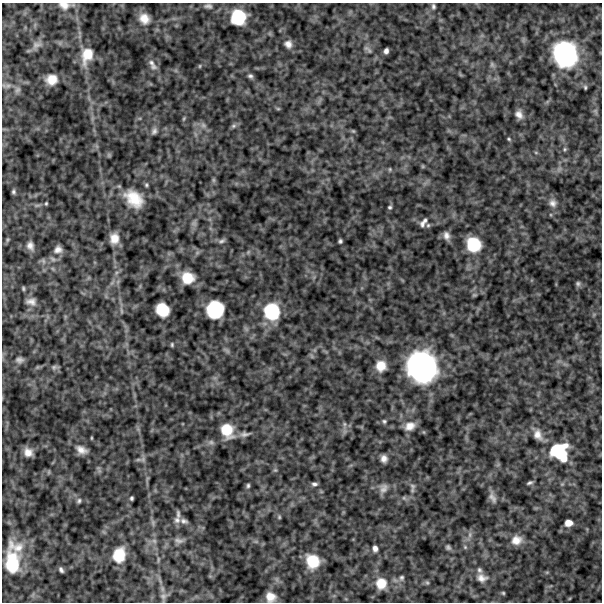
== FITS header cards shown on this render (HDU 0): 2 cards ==
NAXIS1  =                  600
NAXIS2  =                  600

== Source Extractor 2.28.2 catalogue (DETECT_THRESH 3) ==
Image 600 x 600 px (HDU 0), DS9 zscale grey, 1 PNG px = 1 image px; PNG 604 x 604 px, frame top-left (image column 1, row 600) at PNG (2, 3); no overlay
Background 503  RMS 120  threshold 367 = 3 sigma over >= 5 px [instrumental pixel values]
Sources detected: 115; all 115 listed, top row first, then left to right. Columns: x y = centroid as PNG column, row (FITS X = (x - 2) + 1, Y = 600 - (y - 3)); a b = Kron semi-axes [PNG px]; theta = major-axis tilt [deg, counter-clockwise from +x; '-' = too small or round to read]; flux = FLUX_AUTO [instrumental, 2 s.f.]
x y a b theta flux
64 5 15 10 -11 6.7e+04
208 6 9 5 -5 2.2e+04
433 6 8 5 -81 1.8e+04
238 17 13 12 - 3.1e+05
144 19 12 10 -51 8.6e+04
288 44 10 9 - 4.6e+04
37 45 15 9 19 4.8e+04
368 49 15 6 -42 3.6e+04
386 51 5 4 - 2.8e+04
565 54 25 22 -67 1.0e+06
87 55 19 12 71 1.6e+05
151 63 13 8 -74 4.2e+04
492 64 9 5 -64 1.9e+04
200 66 5 3 - 7.4e+03
250 76 7 6 - 2.1e+04
52 79 11 10 - 1.1e+05
8 86 9 6 7 2.8e+04
585 87 5 4 - 1.2e+04
17 90 9 7 63 2.9e+04
278 109 6 4 -1 9.4e+03
519 114 10 7 -62 4.8e+04
184 119 7 3 71 1.0e+04
203 125 8 6 -28 3.0e+04
233 126 8 6 2 1.8e+04
154 131 9 7 64 2.9e+04
353 131 6 4 -44 1.0e+04
509 139 5 4 - 1.0e+04
565 149 5 5 - 1.2e+04
422 166 6 4 -71 8.9e+03
390 169 5 5 - 1.1e+04
559 169 7 4 71 1.9e+04
213 180 7 4 -90 1.3e+04
146 185 6 5 - 1.3e+04
13 192 6 5 - 1.7e+04
134 199 24 16 -42 2.1e+05
46 203 4 3 - 9.4e+03
553 203 11 10 - 5.2e+04
390 207 5 5 - 1.5e+04
425 220 8 6 72 2.6e+04
194 223 7 6 - 2.1e+04
422 224 9 7 86 3.1e+04
428 225 6 5 - 1.5e+04
446 236 11 8 -75 4.5e+04
114 238 11 9 -89 8.9e+04
7 240 6 4 71 1.2e+04
222 241 9 5 15 2.0e+04
340 241 4 4 - 1.5e+04
474 244 15 14 - 2.9e+05
30 246 11 9 -65 4.6e+04
58 249 10 9 - 4.4e+04
43 261 7 6 - 2.0e+04
188 278 12 11 - 1.7e+05
578 284 6 6 - 1.7e+04
23 288 5 4 - 1.1e+04
474 295 6 4 10 1.1e+04
31 302 13 8 -10 4.9e+04
215 309 14 14 - 4.3e+05
162 310 12 10 -53 2.0e+05
121 311 8 4 -81 1.4e+04
272 311 18 16 -76 3.9e+05
172 345 6 4 -77 1.2e+04
19 360 9 6 -4 2.9e+04
381 366 12 11 - 1.1e+05
54 367 8 7 - 2.0e+04
422 367 28 26 -65 1.6e+06
384 421 6 5 - 1.5e+04
344 424 7 4 -90 1.6e+04
410 426 13 10 29 7.6e+04
227 430 18 14 -65 2.0e+05
245 434 15 7 8 4.1e+04
538 435 15 10 -65 7.4e+04
91 438 5 3 - 7.1e+03
211 442 9 6 -2 2.7e+04
81 450 14 8 -26 6.0e+04
28 452 7 7 - 5.9e+04
559 452 20 17 -40 4.4e+05
384 458 7 6 - 4.5e+04
138 460 10 4 0 2.0e+04
275 470 6 4 -42 1.2e+04
529 483 6 3 20 1.7e+04
314 484 7 5 5 2.3e+04
248 486 6 4 88 1.5e+04
413 486 9 6 -46 2.6e+04
383 488 13 9 73 4.9e+04
492 497 15 7 -64 4.2e+04
132 498 4 3 - 1.4e+04
404 498 6 4 -44 1.4e+04
79 501 7 5 57 1.7e+04
178 514 11 5 -87 2.5e+04
279 517 6 5 - 1.2e+04
177 520 9 9 - 3.8e+04
184 521 10 6 -13 2.5e+04
153 523 9 4 -90 2.0e+04
568 523 7 6 - 6.7e+04
470 535 9 4 82 2.4e+04
516 540 12 10 22 8.5e+04
154 541 7 6 - 2.3e+04
179 541 13 7 -10 3.6e+04
15 546 27 15 -22 1.5e+05
448 547 6 5 - 1.7e+04
465 547 7 4 -46 1.2e+04
375 549 7 5 -81 3.3e+04
119 555 14 11 74 2.0e+05
158 559 8 3 85 1.2e+04
313 561 13 11 -63 2.1e+05
12 563 24 15 -86 3.3e+05
61 570 5 3 - 1.9e+04
479 570 7 6 - 2.0e+04
401 577 8 6 45 2.1e+04
482 578 14 11 -13 6.4e+04
381 583 14 13 - 1.3e+05
427 583 6 5 - 1.3e+04
503 593 5 4 - 9.8e+03
163 596 9 8 - 2.9e+04
270 597 11 10 - 8.5e+04
At the frame edge (FLAGS 8, measured only in part): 2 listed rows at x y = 64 5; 270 597